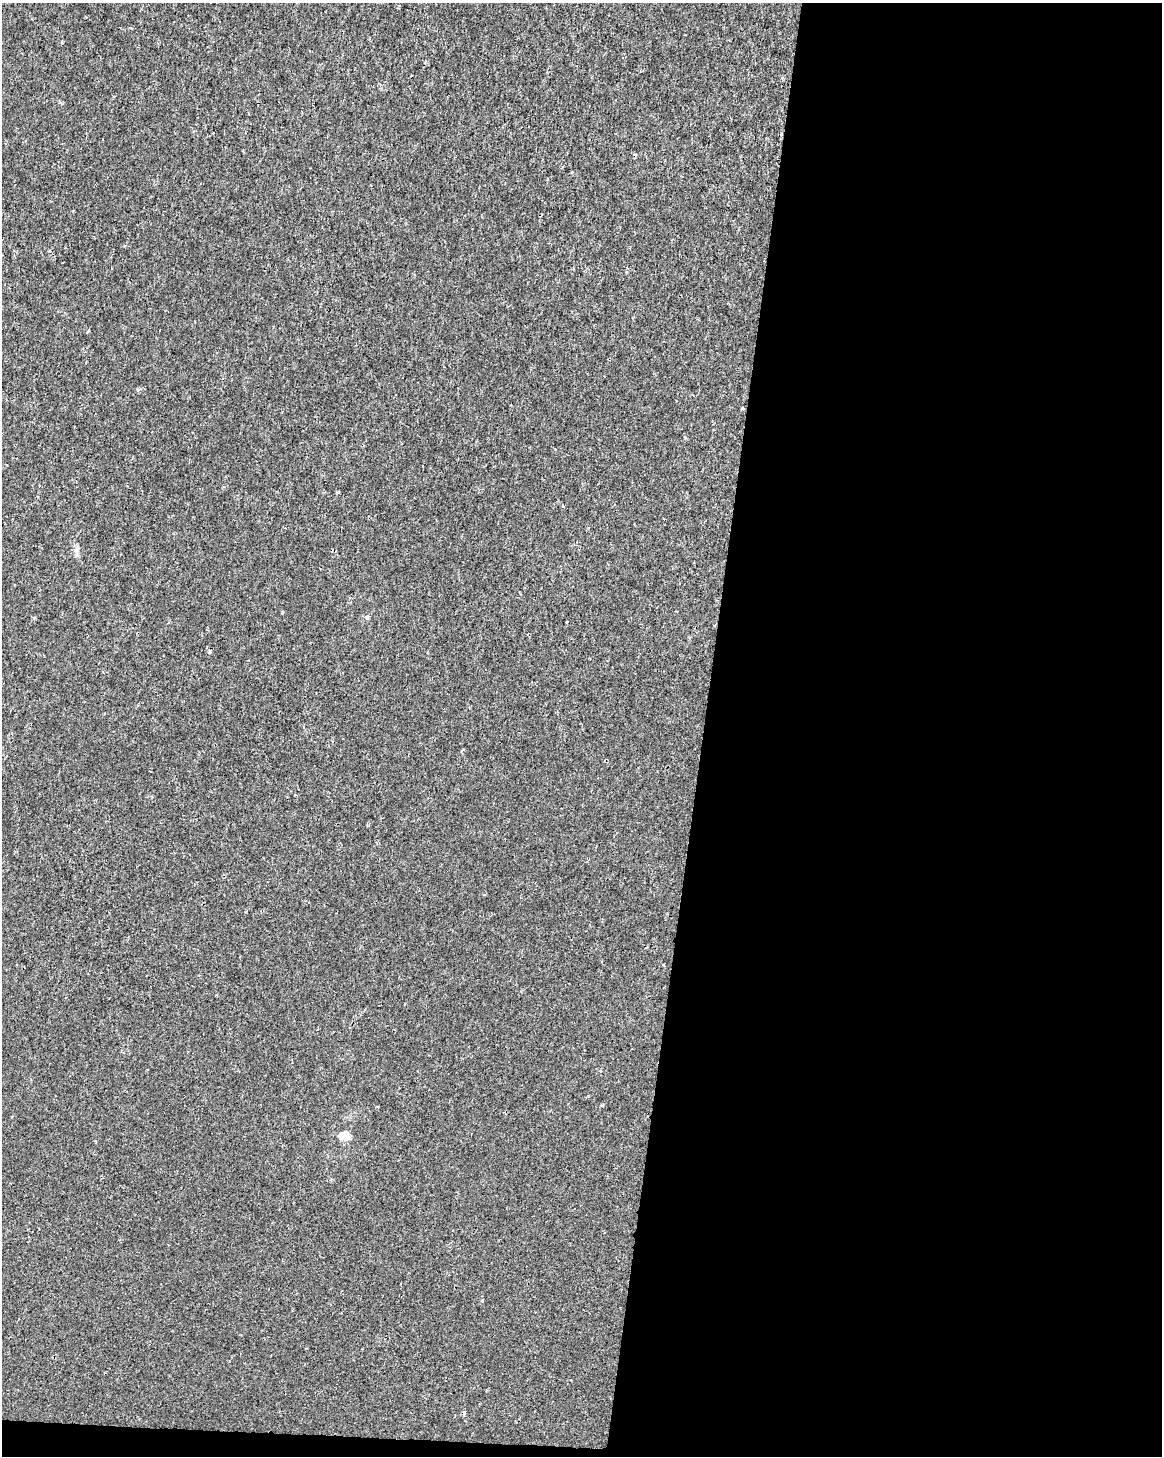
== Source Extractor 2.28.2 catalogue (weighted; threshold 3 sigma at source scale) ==
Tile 12 of 4 x 3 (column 4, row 3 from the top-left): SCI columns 3486-4645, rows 284-1737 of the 4645 x 4872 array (HDU 1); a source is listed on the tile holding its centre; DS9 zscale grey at full resolution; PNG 1164 x 1458 px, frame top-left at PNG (2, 3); no overlay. Shown black and unused: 40% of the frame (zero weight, under 2 of 3 exposures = <1% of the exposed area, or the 3 px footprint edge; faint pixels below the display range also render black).
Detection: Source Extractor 2.28.2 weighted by HDU 2 'WHT'; one run over the whole footprint, this tile lists its part. Background 1.15e-04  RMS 0.002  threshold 0.00912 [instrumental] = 3 sigma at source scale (4.5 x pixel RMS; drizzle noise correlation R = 1.50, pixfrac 1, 0.0396/0.0396 arcsec/px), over >= 5 px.
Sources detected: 11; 2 cosmic-ray / hot-pixel residue — not listed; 1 inside a brighter listed object's ellipse — not listed separately; the other 8 listed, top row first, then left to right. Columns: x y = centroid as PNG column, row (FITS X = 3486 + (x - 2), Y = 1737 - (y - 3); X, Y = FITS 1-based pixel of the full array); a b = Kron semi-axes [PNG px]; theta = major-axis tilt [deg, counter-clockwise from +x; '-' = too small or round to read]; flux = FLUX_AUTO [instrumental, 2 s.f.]
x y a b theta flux
139 389 5 3 - 0.29
742 408 3 3 - 0.47
76 550 12 6 76 0.83
367 617 6 5 - 0.35
34 618 5 3 - 0.22
210 652 5 4 - 0.31
341 1135 13 10 29 1.7
483 1300 3 3 - 0.49